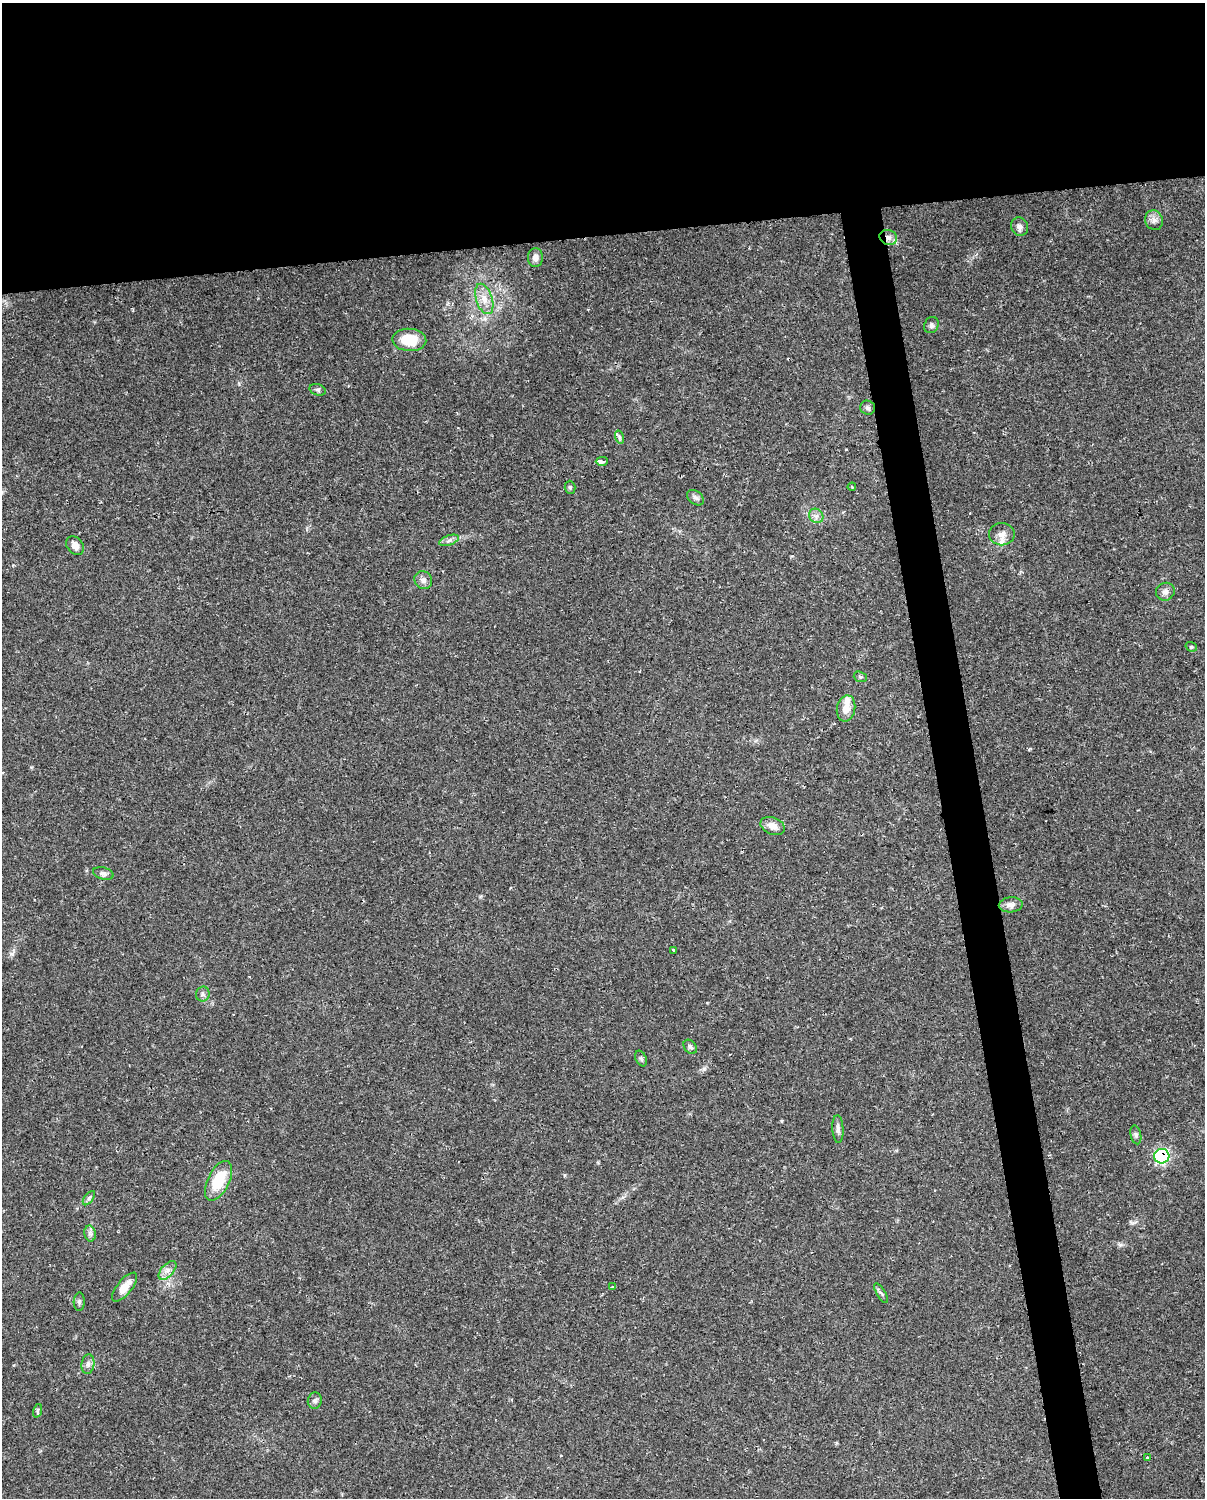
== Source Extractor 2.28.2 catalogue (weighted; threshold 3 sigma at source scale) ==
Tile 2 of 4 x 3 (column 2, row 1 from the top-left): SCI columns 1204-2406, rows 3020-4515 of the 4812 x 4588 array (HDU 1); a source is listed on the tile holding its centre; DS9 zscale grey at full resolution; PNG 1207 x 1500 px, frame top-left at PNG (2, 3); each listed source drawn as its Kron ellipse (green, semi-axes under 4 px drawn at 4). Shown black and unused: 19% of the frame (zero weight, under 2 of 3 exposures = <1% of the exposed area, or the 3 px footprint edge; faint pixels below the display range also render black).
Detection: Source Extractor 2.28.2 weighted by HDU 2 'WHT'; one run over the whole footprint, this tile lists its part. Background 0.0362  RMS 0.0036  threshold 0.0163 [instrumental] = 3 sigma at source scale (4.5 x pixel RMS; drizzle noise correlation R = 1.50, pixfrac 1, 0.0396/0.0396 arcsec/px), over >= 5 px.
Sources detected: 48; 1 cosmic-ray / hot-pixel residue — neither listed nor drawn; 2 inside a brighter listed object's ellipse — not listed separately; the other 45 listed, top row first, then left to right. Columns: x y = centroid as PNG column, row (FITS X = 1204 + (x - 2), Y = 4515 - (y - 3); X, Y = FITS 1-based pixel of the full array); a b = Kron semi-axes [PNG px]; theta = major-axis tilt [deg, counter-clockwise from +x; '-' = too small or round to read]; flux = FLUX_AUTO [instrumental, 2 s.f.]
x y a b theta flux
1154 220 10 8 -66 1.7
1019 227 9 8 - 1.7
888 237 9 7 -21 1.8
535 258 9 7 89 1.7
484 299 16 8 -71 3.5
931 325 8 7 - 1.1
409 340 17 11 -3 10
318 390 8 5 -17 0.8
868 408 7 7 - 0.98
619 437 7 4 -72 0.7
602 461 6 3 0 2.4
570 487 6 5 - 0.62
852 487 4 3 - 0.32
695 498 9 6 -37 1.1
816 516 8 6 -45 1.4
1002 534 13 11 1 2.6
449 540 10 5 19 1.2
75 546 10 7 -51 2.4
423 580 9 8 - 1.8
1165 592 9 8 - 1.6
1191 647 6 4 -18 0.52
860 677 7 5 -20 0.61
846 708 13 9 79 4
773 826 13 8 -22 3
103 873 10 6 -15 1.2
1011 905 12 7 4 2.2
674 950 3 3 - 0.64
203 994 7 6 - 0.98
690 1047 8 5 -52 0.89
641 1058 8 5 -63 0.71
838 1129 14 5 -88 1.3
1136 1135 9 5 -78 0.89
1162 1156 7 7 - 36
219 1181 21 10 63 12
89 1198 8 4 53 0.87
90 1234 8 5 -78 1
167 1270 11 6 49 1.8
612 1286 3 3 - 0.51
124 1287 18 7 51 4.4
881 1293 11 3 -58 0.68
79 1302 9 5 88 0.83
88 1364 10 6 81 1.3
315 1401 8 7 - 1.1
37 1411 7 4 71 0.54
1147 1457 3 3 - 0.89
Overlapping masked pixels (flux is a lower limit): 2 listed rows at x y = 888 237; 1162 1156
Unlisted compact peaks at least as high as the median listed source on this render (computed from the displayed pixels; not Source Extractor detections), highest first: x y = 704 1069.